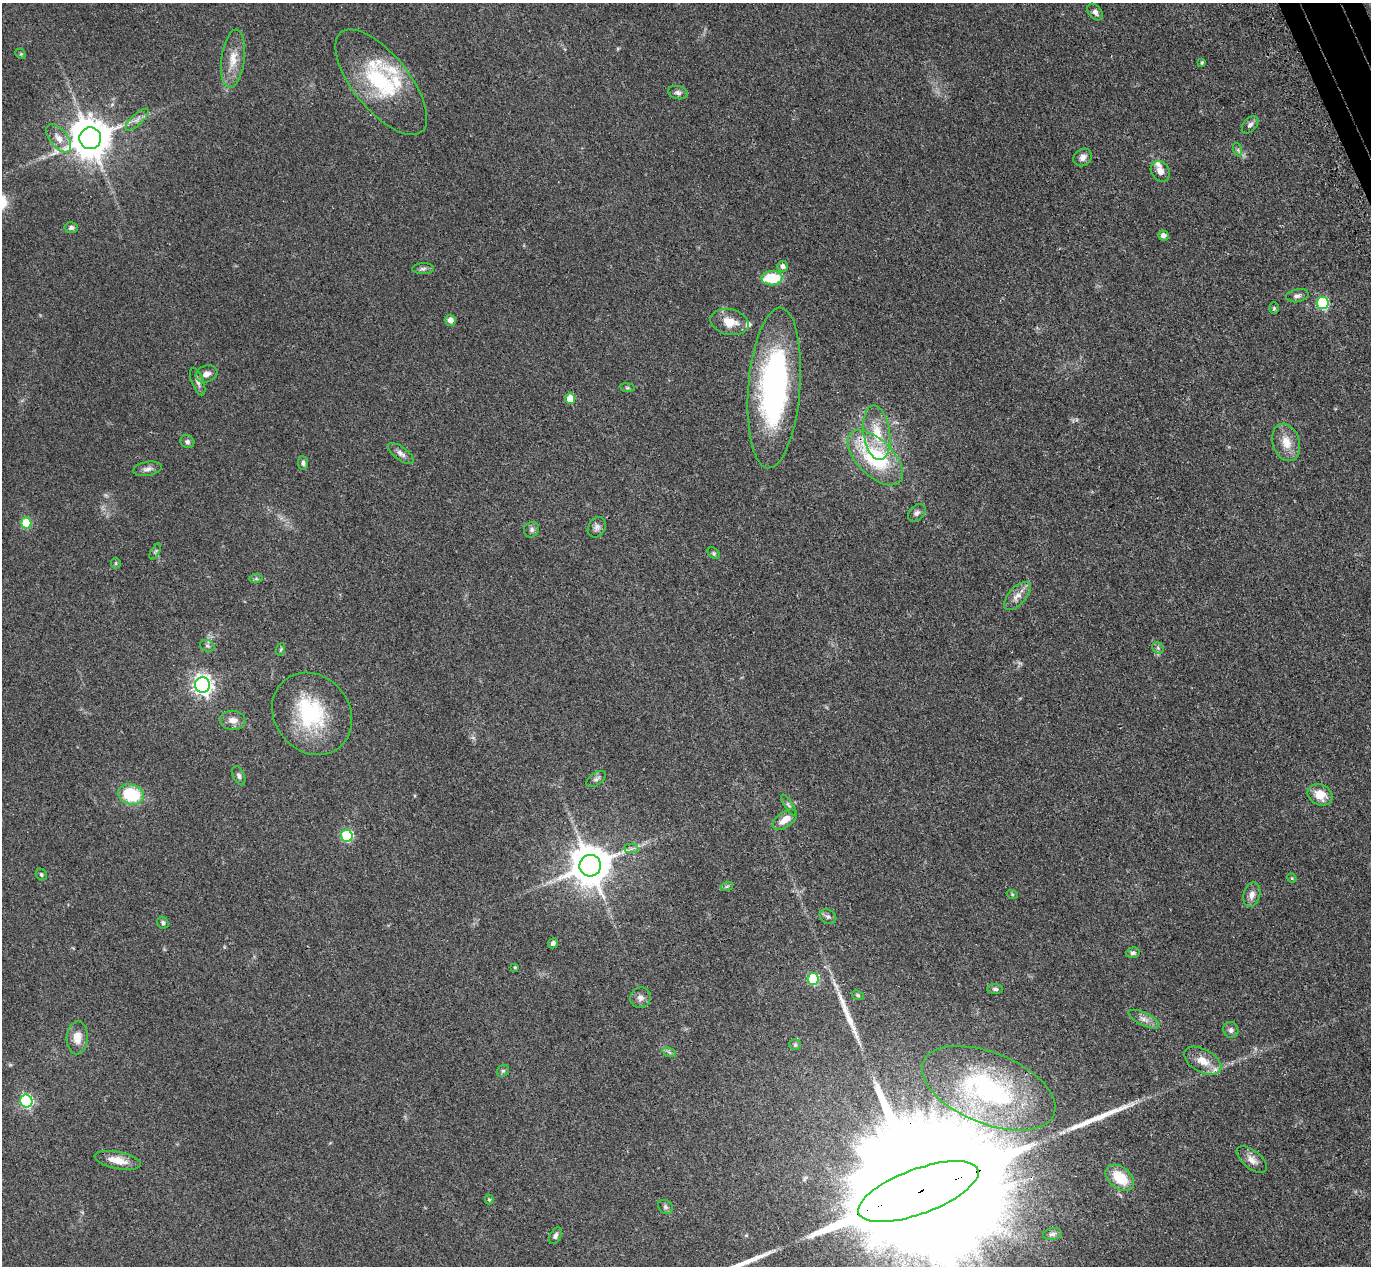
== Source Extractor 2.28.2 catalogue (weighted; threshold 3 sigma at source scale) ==
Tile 10 of 4 x 4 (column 2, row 3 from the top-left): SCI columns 1457-2825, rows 1620-2883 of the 5650 x 5635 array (HDU 1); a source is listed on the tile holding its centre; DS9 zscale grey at full resolution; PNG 1373 x 1268 px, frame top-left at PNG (2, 3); each listed source drawn as its Kron ellipse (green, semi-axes under 4 px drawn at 4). Shown black and unused: <1% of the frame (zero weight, under 3 of 4 exposures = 6% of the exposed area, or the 3 px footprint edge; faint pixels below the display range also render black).
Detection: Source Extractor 2.28.2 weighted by HDU 2 'WHT'; one run over the whole footprint, this tile lists its part. Background 0.0388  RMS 0.0049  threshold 0.0222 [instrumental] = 3 sigma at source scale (4.5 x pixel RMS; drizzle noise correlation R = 1.50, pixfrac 1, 0.05/0.05 arcsec/px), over >= 5 px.
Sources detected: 103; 1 too faint to see at this stretch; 5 inside a brighter object's white glare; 2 long thin detections or spike segments (spike, bleed or trail) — neither listed nor drawn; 5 inside a brighter listed object's ellipse — not listed separately; the other 90 listed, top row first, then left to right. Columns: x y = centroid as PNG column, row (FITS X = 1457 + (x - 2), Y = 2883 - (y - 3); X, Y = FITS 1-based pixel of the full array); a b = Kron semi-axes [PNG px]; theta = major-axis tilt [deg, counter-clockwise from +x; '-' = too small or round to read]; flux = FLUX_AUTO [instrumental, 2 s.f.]
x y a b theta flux
1095 12 9 6 -50 2
21 54 6 4 -44 0.64
233 59 29 11 83 8.3
1202 63 3 3 - 0.64
381 82 64 28 -51 45
678 93 10 6 -12 1.5
137 120 15 5 43 2.5
1250 125 10 6 49 1.7
59 138 17 8 -51 4.7
90 138 11 11 - 1500
1238 150 7 4 -72 0.88
1083 157 10 8 40 2.6
1160 171 11 8 -55 2.7
71 228 7 5 5 1.3
1163 235 5 5 - 2.2
783 266 5 5 - 2.1
423 269 11 5 1 1.3
772 278 10 7 2 18
1297 296 11 6 12 1.7
1323 303 6 6 - 44
1274 308 6 5 - 0.71
450 320 5 5 - 3.3
730 322 19 12 -12 8.1
206 374 11 8 19 2.8
198 382 14 6 -69 2.2
627 388 7 4 -8 0.65
774 388 80 26 86 120
570 399 5 5 - 8.2
877 433 27 13 -82 12
187 442 7 6 - 1.3
1286 442 19 13 -72 7.2
401 454 15 6 -37 2.3
875 458 34 18 -44 44
303 463 7 5 -83 1.3
148 469 14 7 9 2.3
917 513 10 7 46 1.7
26 523 5 5 - 20
597 527 11 8 59 1.9
531 530 8 7 - 1.4
155 551 9 4 59 0.82
714 553 7 5 -42 0.83
116 563 5 5 - 0.66
256 579 7 4 0 0.82
1017 596 17 8 48 4
207 646 7 5 -21 1.1
1158 648 6 5 - 0.94
281 649 6 4 72 0.7
202 685 8 7 - 240
312 714 43 37 -51 39
233 720 13 9 -3 3.8
239 776 10 5 -65 1.3
596 779 11 6 34 1.5
131 795 13 10 -15 27
1320 795 13 10 -23 7.4
788 805 12 4 -56 1.2
785 820 14 7 36 5
347 836 6 5 - 43
631 849 7 4 0 1.2
590 866 11 10 - 1600
41 874 6 5 - 0.84
1292 878 5 4 - 0.53
727 886 6 4 19 0.65
1012 894 6 3 -18 0.54
1252 895 12 8 74 3
828 917 9 7 -33 1.5
163 923 6 5 - 1.2
553 943 5 4 - 1.8
1133 953 7 5 15 1
515 967 4 3 - 0.46
813 979 6 5 - 32
995 989 8 5 -2 1.1
858 995 6 4 -22 0.63
640 998 10 10 - 2.4
1144 1019 17 6 -26 3
1231 1030 8 7 - 1.6
77 1038 16 10 88 5.4
795 1045 6 5 - 0.79
669 1052 7 4 -19 1
1202 1061 20 11 -28 7.3
503 1071 7 5 42 0.88
989 1088 70 35 -22 76
26 1101 6 6 - 78
118 1160 23 8 -11 6.6
1252 1160 18 9 -39 3.6
1120 1178 16 10 -38 14
918 1191 63 22 20 58000
489 1200 5 4 - 0.56
665 1207 8 6 -39 1.2
1052 1234 9 6 10 1.3
555 1236 9 5 64 1.3
Overlapping masked pixels (flux is a lower limit): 2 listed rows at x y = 875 458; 918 1191